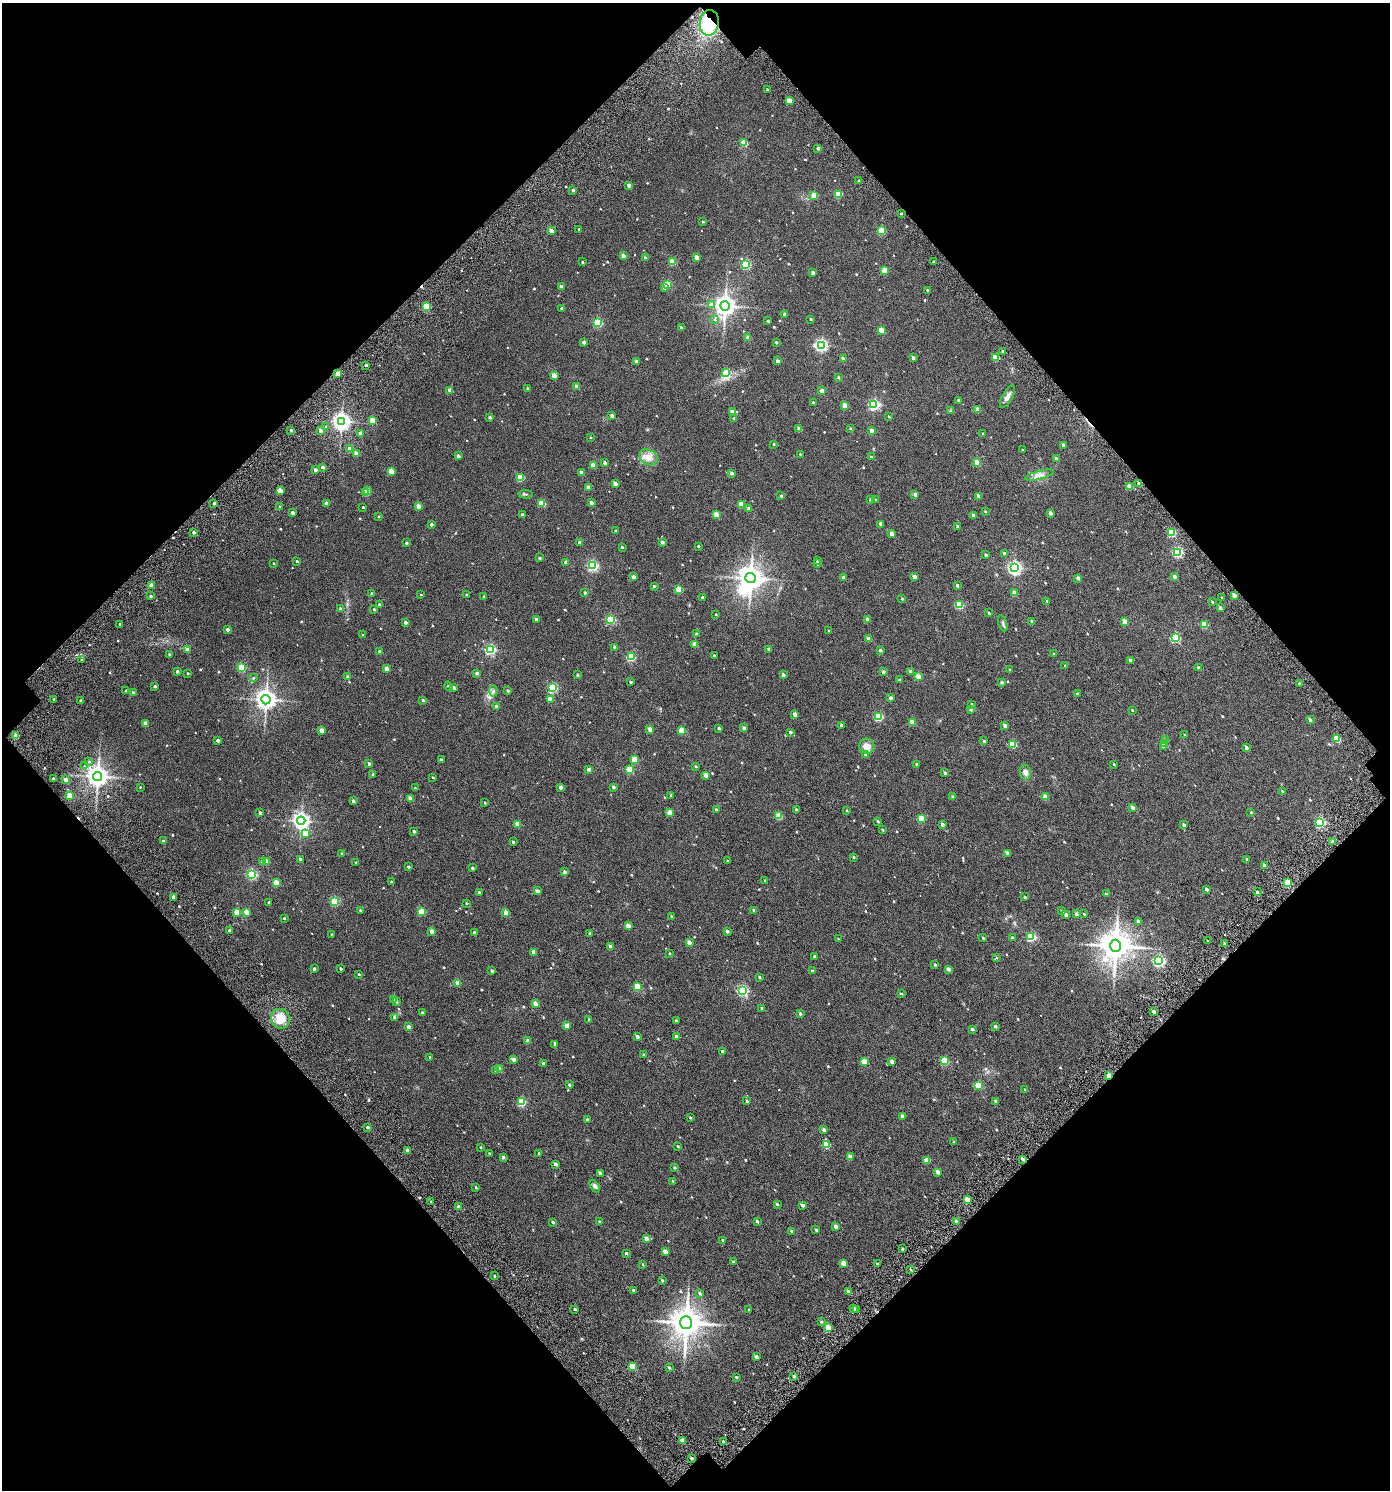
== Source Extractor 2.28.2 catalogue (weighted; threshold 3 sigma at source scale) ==
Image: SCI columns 173-2947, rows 145-3120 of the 3261 x 3269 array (HDU 1 of 3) = the unmasked area's bounding box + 8 px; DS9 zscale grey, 2 x 2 block average (1 PNG px = mean of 2 x 2 image px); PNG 1392 x 1492 px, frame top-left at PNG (2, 3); each listed source drawn as its Kron ellipse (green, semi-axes under 4 px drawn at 4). Shown black and unused: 48% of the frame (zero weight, under 3 of 6 exposures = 13% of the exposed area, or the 3 px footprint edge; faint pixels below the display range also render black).
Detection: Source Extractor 2.28.2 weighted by HDU 2 'WHT'. Background 0.0296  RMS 0.013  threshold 0.0536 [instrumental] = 3 sigma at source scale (4.09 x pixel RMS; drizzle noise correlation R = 1.36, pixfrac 0.8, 0.0396/0.0396 arcsec/px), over >= 5 px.
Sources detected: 719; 2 inside a brighter object's white glare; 2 cosmic-ray / hot-pixel residue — neither listed nor drawn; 2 inside a brighter listed object's ellipse — not listed separately; of the other 713, all 500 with FLUX_AUTO >= 2.1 (the completeness limit of this list) listed and drawn (213 fainter detections not listed), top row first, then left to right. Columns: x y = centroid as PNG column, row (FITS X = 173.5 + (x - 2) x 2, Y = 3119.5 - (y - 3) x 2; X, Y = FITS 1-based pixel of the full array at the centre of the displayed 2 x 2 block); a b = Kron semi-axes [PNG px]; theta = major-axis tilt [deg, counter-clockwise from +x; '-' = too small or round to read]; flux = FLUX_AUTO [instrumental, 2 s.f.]
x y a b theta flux
709 23 13 9 81 140
767 90 2 2 - 2.4
789 101 3 2 - 51
744 143 3 3 - 51
818 148 2 2 - 11
859 181 2 2 - 5.9
629 185 2 2 - 17
573 190 2 2 - 6.8
838 194 3 3 - 67
814 195 3 3 - 46
901 214 2 2 - 3
703 222 2 2 - 3.1
579 229 2 2 - 2.2
551 231 2 2 - 25
881 231 3 3 - 84
623 256 2 2 - 15
697 257 2 2 - 21
645 258 3 2 - 10
582 262 2 2 - 3.4
672 262 3 3 - 54
933 262 2 2 - 3.3
746 265 3 3 - 170
884 270 3 3 - 50
813 273 2 2 - 11
667 284 3 3 - 130
561 286 2 2 - 10
664 288 4 3 - 5.4
927 290 2 2 - 4.3
711 305 4 3 - 13
725 306 5 4 - 1800
426 307 3 3 - 88
561 308 2 2 - 4.9
785 314 3 2 - 9.4
811 319 2 2 - 4.1
715 320 3 3 - 2.1
768 321 2 2 - 3.3
598 323 3 3 - 180
681 327 2 2 - 4.2
881 330 3 3 - 49
748 338 2 2 - 20
584 342 3 2 - 13
776 342 2 2 - 3.9
821 345 4 4 - 370
1003 351 2 2 - 4.6
913 358 2 2 - 9.8
995 358 3 2 - 39
843 359 2 2 - 16
777 361 2 2 - 13
636 362 2 2 - 17
366 365 2 2 - 6
338 373 2 2 - 29
726 373 3 3 - 60
554 375 3 2 - 28
838 377 3 2 - 3.4
577 386 2 2 - 20
528 389 2 2 - 5.7
450 390 2 2 - 30
822 391 2 2 - 24
1007 397 12 5 61 13
958 400 3 2 - 3.2
813 402 2 2 - 3.4
874 405 3 3 - 320
845 406 3 2 - 38
977 409 2 2 - 23
950 411 3 2 - 6.1
732 412 3 2 - 24
612 416 2 2 - 14
490 417 2 2 - 7.2
889 417 3 2 - 2.4
734 418 2 2 - 2.9
372 420 3 2 - 51
341 422 4 4 - 1100
326 427 3 2 - 3.4
850 428 2 2 - 2.5
799 429 2 2 - 22
291 430 2 2 - 6.5
321 430 2 2 - 16
871 431 2 2 - 15
360 433 2 2 - 9.7
983 434 3 2 - 2.3
590 437 2 2 - 2.4
774 444 2 2 - 3
1063 445 2 2 - 10
350 449 2 2 - 25
1022 450 2 2 - 2.6
356 454 2 2 - 24
800 454 2 2 - 2.3
458 456 2 2 - 14
648 457 9 7 -30 20
871 457 2 2 - 4.9
1056 459 3 2 - 9.2
977 462 3 2 - 28
605 463 2 2 - 7.2
593 465 3 2 - 42
323 467 2 2 - 10
315 470 2 2 - 12
391 471 3 3 - 44
581 472 2 2 - 13
732 473 2 2 - 7.7
1040 475 15 4 15 13
520 478 3 3 - 80
615 483 2 2 - 16
1139 484 2 2 - 16
588 487 2 2 - 20
1129 487 2 2 - 28
280 490 2 2 - 31
367 490 3 2 - 13
365 493 3 3 - 47
526 494 7 2 -5 3.8
915 494 2 2 - 13
781 496 3 3 - 3.2
978 496 3 3 - 6.6
875 499 2 2 - 2.8
870 500 2 2 - 3.6
214 503 2 2 - 6.4
327 503 2 2 - 11
542 503 3 3 - 75
591 503 2 2 - 15
741 504 3 3 - 52
418 506 2 2 - 24
279 507 3 2 - 3.4
363 507 2 2 - 2.5
749 509 3 2 - 8.7
985 511 3 2 - 2.6
293 512 2 2 - 8.8
1050 513 2 2 - 13
523 515 2 2 - 10
716 515 3 3 - 46
973 515 3 2 - 7.4
379 517 2 2 - 3.2
431 524 2 2 - 6.6
881 524 4 2 - 15
958 526 2 2 - 5.6
616 531 2 2 - 5.4
194 532 2 2 - 6.8
1171 533 3 3 - 110
891 534 2 2 - 20
579 542 2 2 - 5.7
662 542 2 2 - 10
406 543 2 2 - 4.7
698 546 2 2 - 4.4
622 547 2 2 - 3
1178 552 3 3 - 240
1004 553 3 3 - 5
986 555 2 2 - 5.3
540 558 2 2 - 4.2
297 561 2 2 - 3.4
817 561 3 2 - 4.9
566 562 2 2 - 13
274 563 2 2 - 2.5
817 564 2 2 - 3.2
593 566 3 3 - 280
1014 568 4 4 - 520
1174 576 2 2 - 8.5
633 577 2 2 - 15
914 577 3 2 - 19
750 578 5 5 - 2400
843 578 2 2 - 11
1078 578 3 2 - 12
151 585 2 2 - 32
957 585 2 2 - 5.9
654 586 3 2 - 3.5
679 589 3 3 - 70
371 593 2 2 - 3.4
585 593 2 2 - 5.2
1014 593 3 3 - 19
421 595 2 2 - 2.1
467 595 2 2 - 4.9
1234 595 2 2 - 24
151 596 2 2 - 5.1
484 597 2 2 - 6.1
703 597 2 2 - 5.6
1222 598 2 2 - 2.2
902 599 2 2 - 3.7
1047 601 3 2 - 3.5
1212 602 2 2 - 3.3
379 604 3 2 - 3
959 605 3 3 - 110
1220 608 2 2 - 7.6
340 609 2 2 - 5.1
374 609 2 2 - 3.9
989 613 2 2 - 3
716 614 2 2 - 2.2
536 619 2 2 - 5.5
611 619 3 3 - 170
867 620 2 2 - 16
405 622 2 2 - 11
1032 622 3 2 - 6.9
1125 622 3 2 - 39
1003 623 8 3 -73 4.6
120 624 2 2 - 3.4
1204 624 3 3 - 70
227 630 2 2 - 8.2
829 631 3 2 - 2.4
697 634 2 2 - 8.5
363 635 2 2 - 2.7
1175 638 3 3 - 170
869 639 2 2 - 24
695 644 2 2 - 27
614 647 2 2 - 7.5
490 649 3 3 - 310
769 649 2 2 - 7.1
187 650 2 2 - 19
880 650 2 2 - 6.4
380 652 2 2 - 9.5
169 654 3 2 - 2.4
1054 654 3 3 - 2.7
714 655 2 2 - 3.2
631 657 3 3 - 130
82 660 2 2 - 4.6
1130 660 2 2 - 6.6
1065 666 3 2 - 2.5
242 668 3 3 - 130
1198 668 2 2 - 11
386 669 3 2 - 26
1010 669 2 2 - 2.1
177 671 2 2 - 7
910 671 3 2 - 8.6
883 672 2 2 - 9.6
188 673 2 2 - 3.3
477 673 2 2 - 8.8
577 675 2 2 - 4
783 675 2 2 - 9.2
918 676 3 2 - 37
348 677 2 2 - 12
253 678 4 3 - 2.6
899 680 3 3 - 3
631 682 2 2 - 4.3
1002 682 3 2 - 7.2
1299 684 3 2 - 5.2
155 686 2 2 - 5.6
448 686 4 3 - 2.6
453 688 2 2 - 21
552 688 3 3 - 200
126 691 2 2 - 4
493 691 5 4 - 5.4
508 691 2 2 - 4.6
133 693 2 2 - 11
1077 694 3 2 - 4.3
890 698 2 2 - 6.8
54 699 2 2 - 2.4
550 699 3 3 - 34
81 700 2 2 - 7.7
266 700 5 4 - 1700
423 700 2 2 - 5.8
971 704 2 2 - 2.4
496 706 2 2 - 15
971 709 2 2 - 8.3
1132 710 2 2 - 2.3
795 714 2 2 - 17
878 717 3 3 - 140
1310 720 3 2 - 8.7
912 722 3 2 - 36
146 723 2 2 - 28
841 725 2 2 - 10
1005 726 2 2 - 17
719 728 2 2 - 4.9
744 728 2 2 - 14
650 729 2 2 - 22
322 730 2 2 - 19
682 731 3 3 - 62
790 732 2 2 - 5.1
1185 735 3 2 - 2.9
16 736 2 2 - 35
1337 738 4 3 - 58
218 740 2 2 - 11
1165 740 3 3 - 8.5
984 741 3 2 - 5.7
1012 744 3 3 - 95
1165 744 3 3 - 9.4
867 746 8 7 - 19
1164 747 3 2 - 10
1246 747 2 2 - 6.9
865 754 3 3 - 4.4
441 760 2 2 - 6.3
635 760 3 3 - 62
89 761 3 3 - 3
369 764 2 2 - 6.8
917 764 3 2 - 3.8
1114 764 2 2 - 2.2
85 766 3 3 - 4.8
695 766 2 2 - 3.4
589 769 3 2 - 10
630 769 3 3 - 81
1025 772 7 5 -81 10
945 773 2 2 - 5.9
373 774 3 2 - 5.3
706 775 2 2 - 27
98 777 4 4 - 1900
433 777 2 2 - 2.5
53 778 2 2 - 4.2
66 780 2 2 - 23
140 787 2 2 - 2.2
560 787 2 2 - 10
613 787 3 2 - 6.8
415 788 2 2 - 2.5
1283 792 3 2 - 3.7
671 795 3 2 - 3.8
70 796 3 2 - 54
952 797 3 2 - 4.8
1045 797 3 2 - 34
410 798 3 2 - 22
353 801 2 2 - 7.4
485 803 2 2 - 2.3
1132 807 2 2 - 14
716 810 3 2 - 3.6
796 810 2 2 - 2.4
847 810 3 2 - 2.6
1251 812 3 3 - 2.1
260 813 2 2 - 5.6
670 813 3 2 - 38
779 816 3 3 - 63
921 819 3 3 - 66
301 821 4 4 - 940
878 821 3 3 - 3.3
1320 822 3 3 - 250
517 824 3 2 - 33
942 824 3 2 - 10
1184 825 2 2 - 8.4
882 830 3 2 - 2.9
414 831 2 2 - 5.9
305 833 3 3 - 66
163 841 2 2 - 4.2
513 842 2 2 - 4.6
1333 842 2 2 - 13
1008 853 3 2 - 13
342 854 2 2 - 5.5
854 857 3 2 - 3.3
300 859 3 2 - 4.7
1247 859 3 2 - 3.2
266 861 3 3 - 32
727 861 3 2 - 2.8
263 862 3 3 - 5.7
356 863 2 2 - 4.9
1265 865 3 2 - 11
409 867 2 2 - 6.8
472 868 2 2 - 5
564 872 2 2 - 8.3
252 874 3 3 - 270
765 880 2 2 - 2.4
391 881 2 2 - 2.4
276 883 3 3 - 63
1288 883 3 3 - 94
1206 889 3 2 - 7.2
537 891 2 2 - 16
479 892 2 2 - 4.9
1257 892 2 2 - 5.5
1106 894 3 2 - 4.4
173 897 2 2 - 12
1025 897 2 2 - 4.1
335 901 3 3 - 170
269 902 2 2 - 3.6
466 903 2 2 - 2.9
360 910 2 2 - 3.8
753 910 3 2 - 3.4
1062 911 3 3 - 4.1
237 912 3 3 - 58
247 912 3 2 - 35
422 912 3 3 - 67
506 912 3 2 - 29
1076 914 3 2 - 8.4
1084 914 3 2 - 2.1
1066 915 3 2 - 12
671 916 3 2 - 2.3
284 918 2 2 - 2.8
1138 921 3 3 - 8.6
628 926 3 2 - 27
229 930 2 2 - 4
431 931 2 2 - 16
727 931 2 2 - 9
474 932 2 2 - 5.4
590 933 3 3 - 3
332 934 2 2 - 3.1
1012 937 3 2 - 3.1
1031 937 3 3 - 180
983 938 3 2 - 2.8
838 939 2 2 - 2.7
1207 941 3 2 - 2.2
689 942 3 2 - 16
1224 943 2 2 - 3.9
1115 946 6 5 - 4400
610 947 2 2 - 17
534 952 3 2 - 22
669 953 3 2 - 2.2
815 956 2 2 - 8.3
996 957 3 3 - 2.2
1159 961 3 3 - 370
935 965 3 2 - 4.2
341 968 2 2 - 4.8
314 969 2 2 - 6
948 969 3 2 - 13
492 971 2 2 - 5.3
812 971 3 2 - 4
359 974 2 2 - 2.8
759 977 2 2 - 4.2
458 983 3 2 - 31
637 987 3 3 - 92
742 990 3 3 - 300
901 993 4 2 - 2.7
394 999 2 2 - 21
396 1002 3 3 - 3
535 1004 3 2 - 31
762 1008 3 2 - 4.8
1154 1012 3 2 - 13
422 1013 2 2 - 5.1
800 1014 2 2 - 5
394 1017 3 3 - 4.6
280 1019 10 9 - 44
589 1019 2 2 - 2.2
676 1021 2 2 - 6.3
566 1026 3 3 - 28
995 1026 2 2 - 5.4
409 1027 2 2 - 22
972 1029 2 2 - 6.5
637 1036 2 2 - 9
676 1036 2 2 - 7.3
528 1041 2 2 - 18
555 1044 4 3 - 4.2
722 1051 2 2 - 8
644 1055 2 2 - 5.4
430 1057 2 2 - 2.7
514 1059 3 2 - 14
944 1061 3 3 - 110
864 1062 3 3 - 52
892 1062 2 2 - 15
543 1064 2 2 - 9.8
500 1069 3 3 - 13
496 1070 3 3 - 4.3
1109 1076 3 2 - 48
569 1085 2 2 - 3.6
978 1085 3 3 - 89
1025 1090 2 2 - 3.8
747 1101 3 2 - 3.6
521 1102 3 3 - 140
996 1102 3 2 - 7.7
902 1116 3 2 - 6.9
690 1118 2 2 - 2.1
587 1120 3 2 - 18
368 1127 2 2 - 6.4
824 1130 2 2 - 15
954 1142 3 3 - 3.9
826 1145 3 3 - 71
678 1146 2 2 - 2.8
481 1147 3 2 - 2.1
408 1151 3 2 - 16
489 1153 3 2 - 3.8
539 1153 3 2 - 2.7
503 1157 2 2 - 7.6
850 1157 3 2 - 21
1023 1159 2 2 - 9.9
927 1160 3 2 - 39
555 1164 2 2 - 9.2
674 1167 3 2 - 3.8
938 1172 2 2 - 16
600 1173 3 3 - 7
673 1181 3 2 - 2.2
595 1186 7 4 -59 6.1
476 1187 3 2 - 3.3
967 1200 2 2 - 36
431 1202 3 2 - 3.6
777 1204 3 2 - 4.2
803 1205 2 2 - 9.3
459 1207 2 2 - 11
599 1221 2 2 - 3.4
757 1221 2 2 - 5.4
553 1222 2 2 - 5
956 1222 3 2 - 6.2
836 1227 2 2 - 13
816 1230 2 2 - 4.9
792 1231 2 2 - 5.7
646 1238 2 2 - 18
723 1240 2 2 - 5.3
902 1249 3 2 - 3
665 1251 3 2 - 26
626 1253 2 2 - 4.1
733 1262 3 2 - 4.5
843 1263 3 2 - 32
643 1264 3 2 - 2.3
877 1264 3 2 - 3.6
910 1269 3 2 - 2.4
494 1276 2 2 - 3.2
662 1280 3 2 - 3
633 1290 2 2 - 4.4
848 1292 2 2 - 21
700 1293 3 3 - 4.5
575 1309 3 2 - 2.9
854 1309 3 2 - 15
749 1310 2 2 - 3.1
857 1310 3 2 - 2.7
821 1322 3 2 - 3.8
686 1323 6 5 - 4700
828 1328 3 3 - 67
756 1357 2 2 - 12
633 1366 3 3 - 62
669 1368 2 2 - 4.5
794 1376 3 2 - 5.9
736 1377 2 2 - 3.6
683 1441 2 2 - 25
723 1442 3 2 - 5.7
692 1458 3 3 - 4
Overlapping masked pixels (flux is a lower limit): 2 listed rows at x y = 709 23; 1109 1076